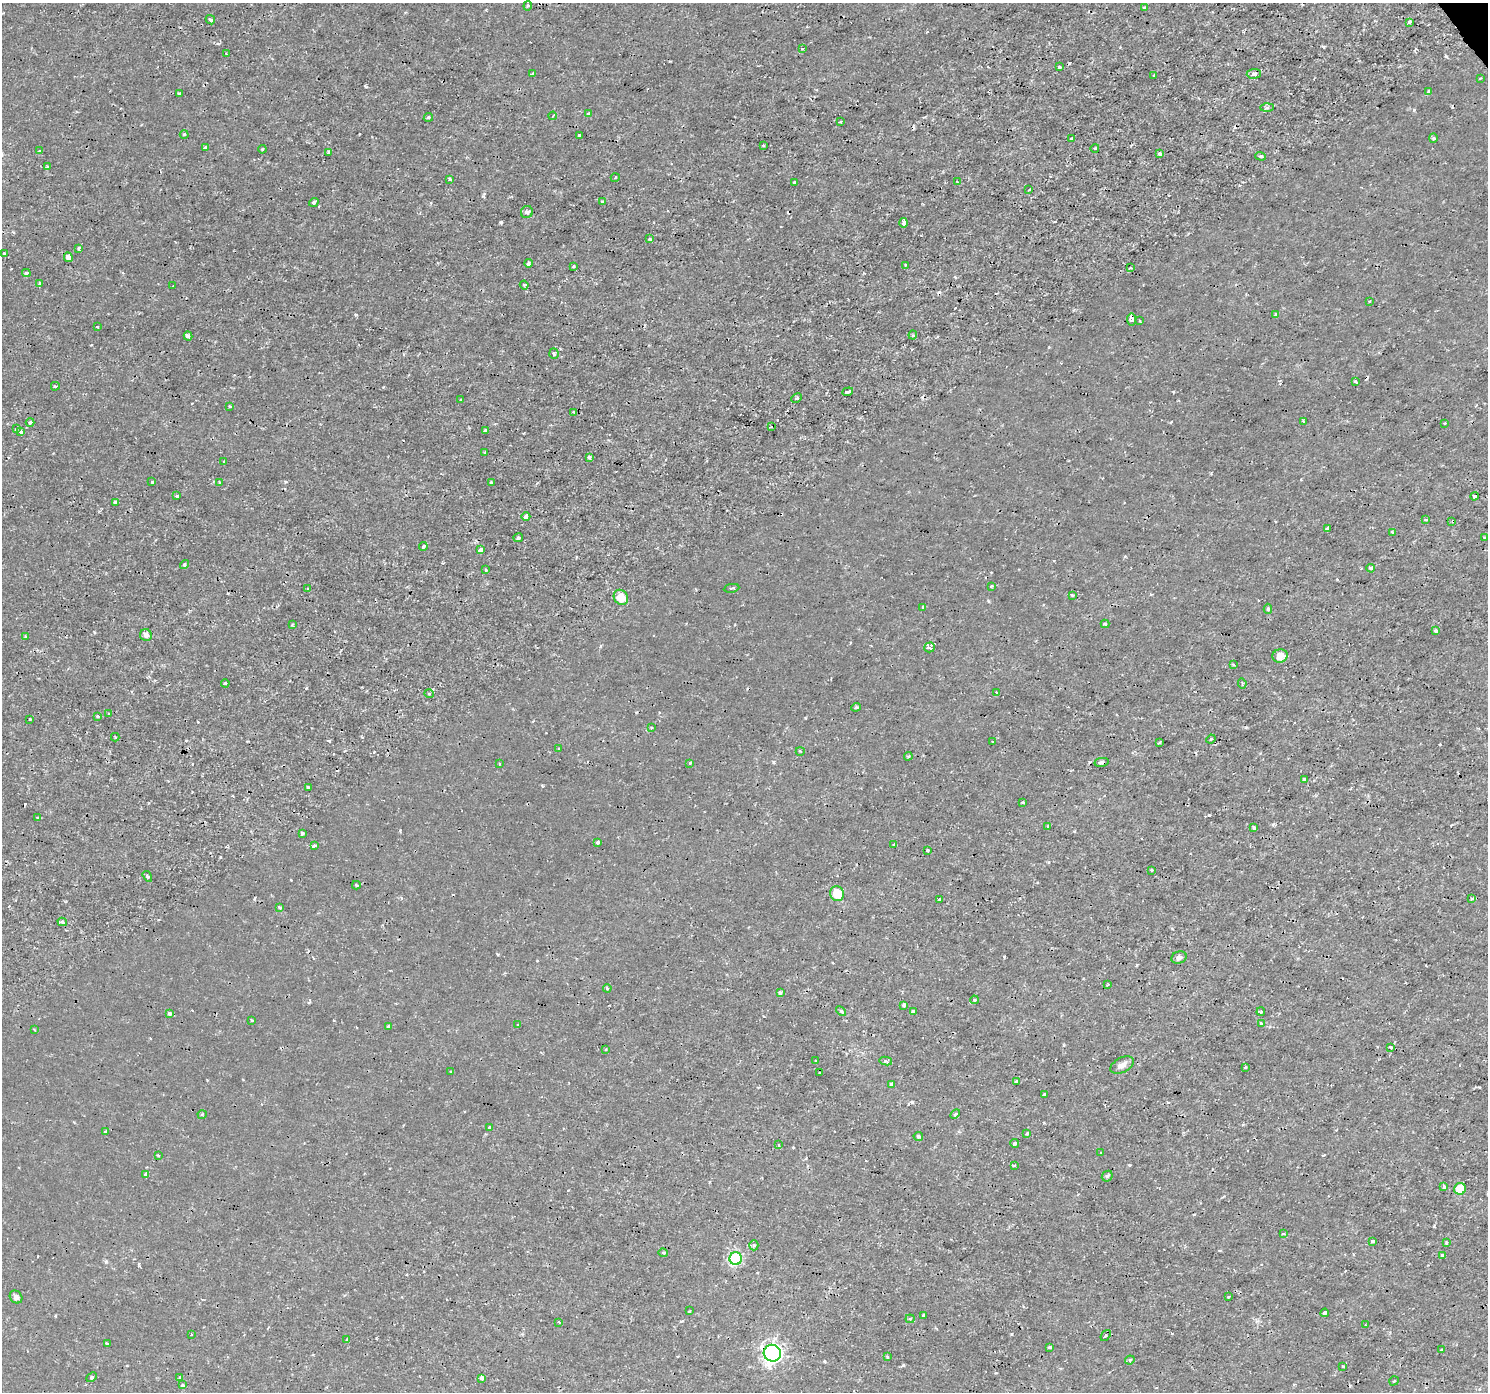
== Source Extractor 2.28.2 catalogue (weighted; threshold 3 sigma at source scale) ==
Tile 10 of 4 x 4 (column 2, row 3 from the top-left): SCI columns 1489-2974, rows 1578-2967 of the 5945 x 5874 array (HDU 1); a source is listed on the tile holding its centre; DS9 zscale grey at full resolution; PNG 1490 x 1394 px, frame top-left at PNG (2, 3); each listed source drawn as its Kron ellipse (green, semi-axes under 4 px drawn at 4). Shown black and unused: <1% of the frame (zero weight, under 2 of 3 exposures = <1% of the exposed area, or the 3 px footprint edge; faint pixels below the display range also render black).
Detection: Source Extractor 2.28.2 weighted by HDU 2 'WHT'; one run over the whole footprint, this tile lists its part. Background 4.34e-04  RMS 0.0011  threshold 0.00505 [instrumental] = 3 sigma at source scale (4.5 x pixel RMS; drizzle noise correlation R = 1.50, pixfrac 1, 0.0396/0.0396 arcsec/px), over >= 5 px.
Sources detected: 231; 10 cosmic-ray / hot-pixel residue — neither listed nor drawn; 2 inside a brighter listed object's ellipse — not listed separately; the other 219 listed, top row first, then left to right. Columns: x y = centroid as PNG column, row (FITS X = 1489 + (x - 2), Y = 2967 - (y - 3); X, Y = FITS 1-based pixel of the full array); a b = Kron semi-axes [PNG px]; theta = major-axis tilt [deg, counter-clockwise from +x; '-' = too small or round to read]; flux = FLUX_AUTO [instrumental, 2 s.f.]
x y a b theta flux
528 6 5 4 - 0.15
1144 8 4 3 - 0.13
210 20 5 3 - 0.19
1409 23 3 3 - 3.4
802 49 3 2 - 0.094
226 53 3 2 - 0.076
1059 67 4 3 - 0.35
532 74 4 2 - 0.16
1254 74 7 5 5 0.59
1153 75 3 2 - 0.13
1480 78 3 3 - 0.11
1428 92 3 3 - 0.22
179 94 3 3 - 0.54
1267 108 7 4 1 0.2
589 113 3 3 - 0.29
553 116 4 3 - 0.22
428 117 5 4 - 0.2
841 122 3 3 - 0.24
184 134 4 3 - 0.1
579 135 3 3 - 0.17
1072 138 3 3 - 0.35
1433 138 4 4 - 0.13
763 145 3 3 - 0.19
205 147 3 3 - 0.22
1095 148 4 3 - 0.11
262 149 4 3 - 0.12
39 151 3 3 - 0.11
328 152 4 3 - 0.23
1159 154 3 3 - 0.34
1261 156 5 4 - 0.22
47 167 3 3 - 0.2
615 178 4 3 - 0.11
450 179 4 3 - 0.26
957 181 3 2 - 0.077
794 182 3 3 - 0.18
1029 190 3 2 - 0.11
314 202 5 4 - 0.21
603 202 4 3 - 0.58
527 212 6 6 - 0.37
904 223 5 3 - 0.82
650 239 3 3 - 0.22
79 249 3 3 - 0.22
4 253 4 2 - 0.1
68 257 5 4 - 1.6
528 263 4 3 - 0.26
905 265 3 2 - 0.12
574 266 3 3 - 0.28
1130 268 4 2 - 0.093
26 273 4 3 - 0.24
40 283 3 3 - 0.17
524 285 4 4 - 0.14
173 286 3 2 - 0.1
1369 301 3 2 - 0.12
1275 315 4 3 - 0.22
1131 319 6 4 -84 0.49
1139 321 3 2 - 0.17
97 327 3 3 - 0.089
913 335 4 4 - 0.13
188 336 4 3 - 0.55
554 353 5 4 - 0.22
1355 381 3 3 - 0.25
55 386 4 3 - 0.15
848 392 5 3 - 1.1
797 398 6 4 26 0.17
461 399 4 2 - 0.1
230 406 3 2 - 0.14
574 412 4 2 - 0.17
1303 421 3 3 - 0.18
30 422 4 3 - 0.5
1444 423 3 2 - 0.086
771 427 3 2 - 0.16
17 429 4 3 - 0.17
21 431 4 3 - 0.52
485 431 4 3 - 0.76
485 453 3 3 - 0.13
589 457 3 3 - 0.31
224 461 3 2 - 0.09
152 482 3 3 - 0.18
219 482 3 3 - 0.085
491 482 3 3 - 0.17
177 495 3 3 - 0.33
1474 496 4 3 - 0.68
115 502 3 3 - 0.49
526 517 4 4 - 0.39
1426 520 4 3 - 0.4
1452 521 3 3 - 0.076
1327 528 4 3 - 0.15
1393 532 3 3 - 0.25
518 538 5 4 - 0.19
1484 538 3 3 - 0.13
423 546 4 3 - 0.28
480 550 4 3 - 1.1
184 564 4 4 - 0.22
1371 568 4 4 - 0.26
486 570 3 3 - 0.3
991 586 3 3 - 0.19
732 588 8 2 9 0.15
308 589 3 3 - 0.13
1072 595 4 3 - 0.11
621 597 8 6 -55 1.8
923 607 3 3 - 0.37
1268 609 5 4 - 0.15
1105 624 4 4 - 0.16
292 625 3 2 - 0.16
1436 631 3 3 - 0.52
146 635 6 5 - 0.44
26 637 4 3 - 0.19
929 647 5 5 - 240
1280 656 7 7 - 1
1233 665 4 3 - 0.17
225 683 4 3 - 0.16
1242 683 5 3 - 0.15
997 693 3 3 - 0.21
429 694 4 3 - 0.094
856 707 4 4 - 0.16
109 714 3 3 - 0.1
97 716 4 3 - 0.11
30 719 2 2 - 0.11
651 728 4 3 - 0.14
115 737 4 4 - 0.13
1211 739 5 3 - 0.17
992 742 3 2 - 0.1
1159 742 3 2 - 0.11
559 749 3 3 - 0.12
800 751 4 2 - 0.092
908 756 4 4 - 0.15
1101 762 7 3 9 0.26
690 763 4 4 - 0.14
499 764 2 2 - 0.11
1304 779 3 3 - 0.23
308 788 3 3 - 0.23
1022 802 4 3 - 0.13
38 818 4 3 - 0.17
1048 826 3 3 - 0.2
1254 828 3 3 - 0.25
302 833 3 3 - 0.22
598 842 4 3 - 0.49
894 844 4 2 - 0.096
315 846 4 3 - 1
928 850 3 2 - 0.14
1151 870 3 3 - 0.13
147 876 6 4 -57 0.17
356 885 4 3 - 0.19
837 894 7 7 - 2.2
1472 898 3 3 - 0.17
939 899 3 3 - 0.13
280 908 3 3 - 0.61
62 922 5 4 - 0.21
1179 957 8 6 20 0.39
1107 985 3 2 - 0.11
607 988 4 3 - 0.22
780 993 4 4 - 0.3
974 1000 4 3 - 0.17
904 1005 3 3 - 0.21
841 1011 6 3 -43 0.14
913 1012 4 3 - 0.6
1261 1012 4 3 - 0.13
169 1014 4 3 - 0.55
252 1020 3 2 - 0.21
1261 1023 4 3 - 0.42
518 1025 3 2 - 0.095
388 1026 3 3 - 0.27
34 1029 2 2 - 0.11
1391 1047 3 3 - 0.36
606 1049 3 3 - 0.12
816 1061 3 3 - 0.21
886 1061 6 4 -11 0.23
1122 1065 13 7 26 0.56
1245 1067 3 3 - 0.14
451 1072 4 3 - 0.13
820 1073 3 2 - 0.12
1016 1081 4 3 - 0.17
891 1084 4 3 - 0.41
1044 1094 3 2 - 0.14
955 1114 6 3 45 0.15
202 1115 4 3 - 0.1
490 1127 4 3 - 0.29
105 1132 3 3 - 0.36
1027 1133 3 3 - 0.21
918 1136 5 4 - 0.18
1015 1143 4 4 - 0.24
779 1145 3 3 - 0.11
1101 1153 3 2 - 0.15
158 1155 3 3 - 0.12
1014 1165 4 3 - 0.13
146 1174 4 4 - 0.28
1107 1176 6 5 - 0.19
1444 1187 4 3 - 0.45
1460 1189 6 6 - 3.3
1283 1233 4 3 - 0.13
1373 1241 4 3 - 0.43
1446 1242 4 3 - 0.15
754 1245 5 4 - 0.19
663 1253 4 3 - 0.12
1443 1255 4 3 - 0.85
736 1258 6 6 - 13
16 1297 7 5 -48 0.42
1228 1297 3 2 - 0.087
689 1311 3 2 - 0.12
1325 1313 4 3 - 0.35
924 1315 3 3 - 0.31
910 1319 4 4 - 0.14
559 1322 4 2 - 0.083
1365 1325 3 3 - 0.14
191 1334 3 2 - 0.1
1106 1335 6 4 52 0.25
347 1339 4 3 - 0.11
107 1343 4 2 - 0.096
1050 1347 4 3 - 0.21
1442 1349 3 3 - 0.2
772 1353 9 8 - 47
887 1357 4 3 - 0.13
1130 1360 5 4 - 0.17
1343 1367 3 3 - 0.47
92 1377 6 4 45 0.19
180 1378 4 3 - 0.12
481 1378 4 3 - 0.44
1394 1381 5 3 - 0.1
182 1385 3 3 - 0.17
Overlapping masked pixels (flux is a lower limit): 4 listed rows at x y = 1131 319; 929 647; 1101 762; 772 1353
Unlisted compact peaks at least as high as the median listed source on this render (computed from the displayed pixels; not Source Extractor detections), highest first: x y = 501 222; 1414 110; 1446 56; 912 1102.